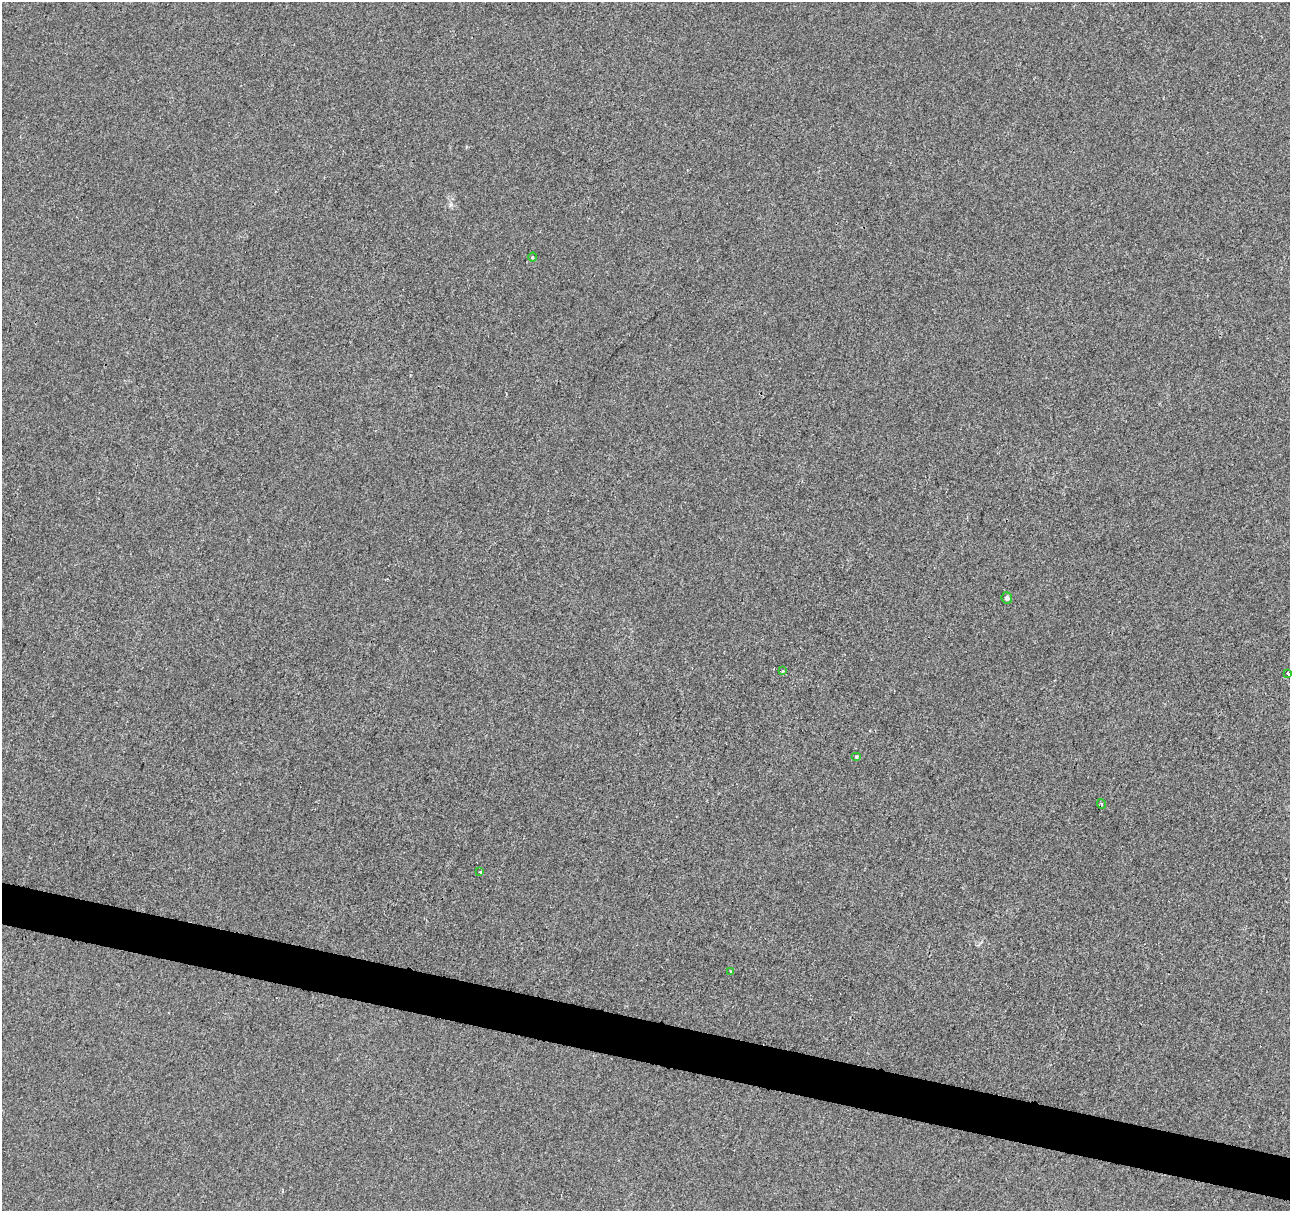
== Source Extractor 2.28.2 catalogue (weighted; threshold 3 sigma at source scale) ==
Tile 6 of 4 x 4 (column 2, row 2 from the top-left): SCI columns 1289-2576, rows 2645-3853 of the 5178 x 5357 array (HDU 1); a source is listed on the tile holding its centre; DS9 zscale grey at full resolution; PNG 1292 x 1213 px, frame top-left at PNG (2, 2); each listed source drawn as its Kron ellipse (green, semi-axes under 4 px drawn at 4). Shown black and unused: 3% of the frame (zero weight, under 2 of 3 exposures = <1% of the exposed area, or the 3 px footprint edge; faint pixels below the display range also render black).
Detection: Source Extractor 2.28.2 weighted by HDU 2 'WHT'; one run over the whole footprint, this tile lists its part. Background 0.00104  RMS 0.0048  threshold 0.0217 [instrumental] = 3 sigma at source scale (4.5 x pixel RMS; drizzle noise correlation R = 1.50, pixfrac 1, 0.0396/0.0396 arcsec/px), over >= 5 px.
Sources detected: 8; all 8 listed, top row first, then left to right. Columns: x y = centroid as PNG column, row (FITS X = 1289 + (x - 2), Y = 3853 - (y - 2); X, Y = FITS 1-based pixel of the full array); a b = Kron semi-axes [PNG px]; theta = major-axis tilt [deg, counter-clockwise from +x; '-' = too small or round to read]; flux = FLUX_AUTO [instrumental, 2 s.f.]
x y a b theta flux
532 257 4 3 - 0.4
1007 598 6 5 - 1.6
783 671 4 3 - 0.78
1288 673 3 3 - 1.7
857 757 5 4 - 0.61
1102 804 5 3 - 0.47
480 872 3 3 - 2.1
731 972 3 2 - 0.63
Isophote crosses this tile's border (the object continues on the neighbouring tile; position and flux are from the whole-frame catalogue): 1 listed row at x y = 1288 673